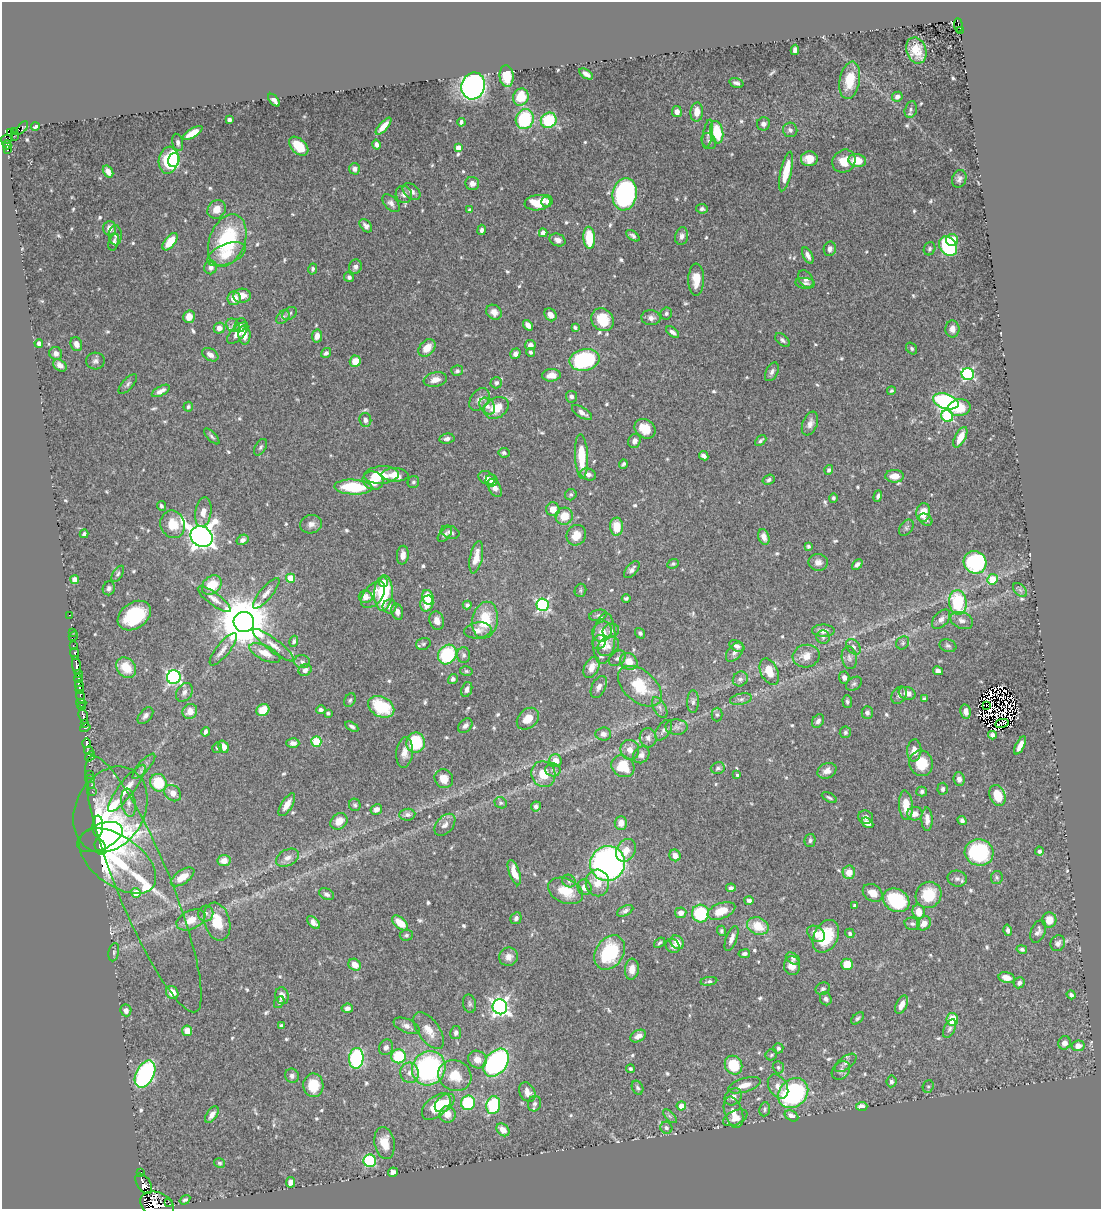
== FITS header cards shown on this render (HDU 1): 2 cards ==
NAXIS1  =                 1099
NAXIS2  =                 1207

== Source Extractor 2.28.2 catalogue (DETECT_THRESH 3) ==
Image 1099 x 1207 px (HDU 1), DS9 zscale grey, 1 PNG px = 1 image px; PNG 1103 x 1211 px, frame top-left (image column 1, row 1207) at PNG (2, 2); each listed source drawn as its Kron ellipse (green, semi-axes under 4 px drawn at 4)
Background 0.487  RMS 0.014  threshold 0.0423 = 3 sigma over >= 5 px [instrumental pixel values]
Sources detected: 681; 15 with non-positive FLUX_AUTO (blend fragments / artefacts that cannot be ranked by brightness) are neither listed nor drawn; of the other 666, the 500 brightest by FLUX_AUTO listed and drawn (166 fainter detections omitted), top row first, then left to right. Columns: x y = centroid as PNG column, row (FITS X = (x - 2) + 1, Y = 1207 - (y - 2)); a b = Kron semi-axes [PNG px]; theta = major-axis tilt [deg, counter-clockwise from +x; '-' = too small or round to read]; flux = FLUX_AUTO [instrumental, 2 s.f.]
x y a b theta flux
958 25 7 2 -87 3.5
960 30 4 2 - 16
795 50 5 4 - 4.9
916 51 13 10 -69 16
586 74 7 4 -33 5.1
507 76 11 7 -86 23
850 80 19 10 80 26
736 83 7 4 -17 3.3
473 86 13 11 70 300
521 97 9 7 71 27
897 97 5 4 - 4.3
274 100 7 4 -48 4.2
911 109 8 6 78 2.7
677 112 5 5 - 5.8
697 112 9 6 87 13
525 119 10 9 - 62
229 120 4 3 - 3.5
549 120 8 7 - 49
461 122 4 4 - 2.6
763 124 7 6 - 4
383 126 11 4 48 9.4
35 127 4 3 - 2.6
22 128 8 3 53 33
790 130 7 7 - 3.5
14 131 3 2 - 11
717 132 11 6 -81 36
11 133 3 3 - 33
193 133 11 4 30 13
708 134 15 4 80 3
14 136 3 2 - 4.8
7 139 6 3 10 7.3
709 141 8 6 -58 3
178 142 9 5 -77 3.1
7 145 4 3 - 72
377 145 5 3 - 3.2
299 146 11 7 -44 21
458 148 4 4 - 7.1
7 150 3 3 - 12
809 159 8 7 - 14
169 160 13 10 80 93
174 160 7 5 73 43
857 160 9 6 -9 18
844 161 12 11 - 18
355 169 6 5 - 4.6
108 171 6 4 -56 5.6
786 172 20 5 77 22
959 179 9 7 72 3.4
472 183 7 6 - 6.3
412 191 10 7 -40 5.2
404 194 9 8 - 5
625 194 16 12 81 200
547 201 6 5 - 2.8
391 203 10 6 -47 4.2
538 203 13 7 7 24
217 209 10 8 49 11
702 209 6 4 -8 2.5
470 210 4 3 - 1.8
366 226 8 5 -48 3.7
109 228 7 6 - 6.3
482 230 5 4 - 2.8
543 233 4 4 - 6.6
115 235 10 6 -89 2.9
633 236 8 4 -36 2.7
682 236 9 6 76 4.4
589 238 11 6 -85 35
558 240 8 6 -25 5.6
952 240 6 6 - 13
227 241 27 17 68 88
114 242 8 5 72 3.3
170 242 10 5 51 20
948 246 11 8 -57 76
830 249 7 6 - 3.8
930 249 7 5 64 2.2
226 254 20 10 22 20
808 255 9 4 -63 4.6
211 267 7 6 - 4.5
355 267 7 6 - 3.4
313 269 5 4 - 2
349 277 5 4 - 2.7
806 279 9 6 -57 5.1
696 280 16 8 89 14
805 283 10 5 -7 2.8
242 296 8 7 - 9.8
234 298 7 6 - 13
494 312 8 7 - 6.9
289 313 8 5 34 2.1
666 314 6 6 - 2.3
550 315 7 5 -55 6.6
189 317 6 5 - 12
283 317 8 5 46 2.4
651 318 9 7 -7 4.3
603 320 12 10 -46 27
233 325 7 6 - 3
240 325 7 5 69 2
528 325 6 4 -48 5.5
575 327 4 3 - 1.8
219 328 5 5 - 7.2
952 329 8 7 - 5.2
673 332 7 4 -37 3.4
238 333 13 6 45 11
244 335 9 6 -88 9
317 336 6 5 - 7.1
782 340 9 5 -42 2.7
39 343 4 4 - 3.3
76 344 7 5 -72 5.9
530 345 5 5 - 5.5
427 348 10 7 47 13
912 348 6 5 - 1.8
530 352 4 4 - 1.9
56 353 7 6 - 3.8
326 353 5 4 - 2.7
515 354 6 5 - 3.5
210 355 9 6 -31 5.7
584 360 15 10 12 110
95 361 9 8 - 3.7
355 361 6 5 - 12
60 365 7 5 -39 5.9
457 371 6 5 - 2.5
772 372 10 6 63 3.4
968 374 6 6 - 150
551 375 9 6 4 7.8
435 380 12 7 11 8.1
496 383 6 5 - 2.6
128 384 12 5 48 2.7
161 391 10 4 28 5
891 391 4 4 - 1.8
571 397 6 5 - 3.6
479 399 12 8 54 6.1
946 401 13 7 -18 140
487 406 9 7 -50 5.3
188 407 5 4 - 2.2
496 408 13 10 30 19
959 408 11 8 9 19
582 413 11 5 -32 5.1
947 416 6 5 - 100
365 420 7 6 - 4.2
810 423 12 7 68 6
645 429 11 9 -34 17
212 436 10 4 -46 2.3
960 437 11 5 63 13
447 439 7 5 9 3.7
761 440 6 4 42 2.4
634 441 7 6 - 3.6
261 447 9 5 58 2.3
504 453 5 4 - 2.2
581 456 22 6 -87 29
704 456 5 4 - 4.3
623 464 4 3 - 1.8
829 470 5 4 - 2.3
588 474 8 5 -22 4.6
381 475 17 8 4 29
395 475 13 7 -1 15
895 476 9 6 0 12
487 478 9 6 -28 6.9
769 480 6 5 - 2.4
373 481 10 9 - 16
491 481 6 6 - 3.8
413 482 6 5 - 2
353 487 19 7 -3 49
495 488 10 6 -62 7
571 495 6 5 - 2.2
878 496 6 4 71 2.7
833 498 4 4 - 2
161 506 5 4 - 2.3
553 509 7 6 - 10
203 512 15 8 81 8.6
923 513 9 7 82 18
564 516 9 8 - 18
926 520 7 5 -35 2.8
173 524 14 12 -69 19
311 524 11 9 12 5.9
617 527 9 6 -89 18
906 528 9 6 53 2.5
450 532 9 6 -18 3.3
84 534 4 4 - 3
445 534 9 5 48 2.7
576 535 10 9 - 12
201 537 11 10 - 1000
764 537 8 5 -73 6.6
242 540 6 5 - 3.7
808 546 4 4 - 2
403 555 9 6 86 7
476 557 17 6 78 11
818 562 9 8 - 5.6
975 562 12 11 - 100
673 564 6 4 26 1.8
857 564 6 4 43 3
632 570 10 5 49 3.8
118 574 9 5 58 2.2
291 578 4 4 - 28
992 579 5 5 - 30
75 580 4 4 - 16
383 582 5 4 - 9.7
212 585 11 8 42 25
109 588 7 6 - 3.1
580 590 7 6 - 1.8
1020 590 8 5 -45 2.7
266 593 19 6 50 6.2
383 593 17 9 86 73
373 595 15 9 52 7.7
366 597 7 6 - 7.7
428 597 7 5 -74 19
626 598 4 3 - 1.8
214 599 20 6 -36 6.9
958 602 12 8 -83 69
427 604 8 6 73 13
467 605 4 4 - 2.2
543 605 6 6 - 160
389 606 7 7 - 4.9
397 612 8 5 -73 6.1
69 615 3 2 - 5.1
598 615 9 5 14 2.6
134 616 18 13 34 57
941 619 11 7 48 5.1
485 620 18 12 79 33
962 620 12 8 -21 5.6
437 621 9 7 -73 7.3
244 622 10 10 - 5700
478 630 13 8 7 7.1
611 631 8 7 - 4.3
823 631 11 6 -1 7.4
72 632 2 2 - 5.6
602 632 10 9 - 10
640 633 5 4 - 2
73 636 5 3 - 7
823 637 7 6 - 2.5
604 638 25 11 86 23
294 641 5 4 - 1.9
599 642 7 6 - 3.4
903 643 7 6 - 2.1
423 644 7 5 15 2.2
273 645 25 6 -37 8.9
73 646 3 2 - 42
608 646 11 9 34 6.3
737 646 8 5 -28 3.7
948 646 8 6 -18 2.5
853 647 9 6 -47 3.2
223 649 20 6 52 6.7
735 652 11 6 51 4.8
265 653 17 7 -25 12
75 654 6 3 -80 99
447 655 10 8 52 64
464 655 8 6 -89 2.6
806 656 13 11 13 11
617 658 9 6 40 2.7
849 658 11 7 -80 4.5
629 661 9 8 - 12
302 662 8 6 -5 3.1
76 665 9 3 -80 410
592 667 11 7 63 10
126 668 11 9 -49 22
305 670 7 5 26 4
466 671 6 5 - 1.8
938 671 5 4 - 4.2
769 672 14 8 -65 16
78 673 4 3 - 200
174 677 7 7 - 230
844 677 6 5 - 4.2
78 678 4 3 - 9.4
453 679 5 4 - 2.7
740 679 8 7 - 3.8
854 684 9 6 35 2.4
80 686 6 4 -71 460
640 686 25 15 -40 39
599 687 12 6 63 4.3
467 689 8 5 70 4.7
80 690 4 4 - 290
184 692 10 7 58 4.5
907 693 9 6 -18 6.7
899 695 9 7 55 3.1
80 697 7 4 -75 36
741 699 11 5 12 3.5
924 699 4 4 - 1.8
350 700 7 5 61 2.1
693 702 11 6 89 3.3
847 702 6 5 - 2.2
81 703 5 2 - 30
987 705 2 2 - 2.3
81 706 4 3 - 130
381 707 14 10 -27 48
660 708 11 6 -59 3.9
263 710 7 6 - 16
321 710 5 4 - 3
190 711 8 7 - 10
966 712 7 5 -79 6.7
328 713 4 3 - 1.8
867 713 6 5 - 3.1
717 715 7 5 90 2
83 716 8 3 -73 250
145 716 10 6 49 3.8
528 719 12 9 43 14
818 721 7 5 55 3.4
1002 723 7 2 10 2
84 724 3 3 - 65
465 726 8 6 47 3.9
352 727 7 4 -31 2.7
676 727 11 7 -1 4
85 728 5 3 - 59
664 730 11 6 54 4.4
206 732 5 3 - 2.8
845 732 6 5 - 1.8
603 734 8 6 4 4.3
992 735 4 4 - 3.3
648 738 9 8 - 5.4
316 741 5 5 - 52
87 743 5 3 - 280
293 743 6 4 -2 4.2
416 743 10 9 - 57
1020 745 10 4 63 8
224 746 6 5 - 7.7
217 748 5 5 - 1.8
630 750 10 9 - 8.2
914 750 11 7 85 7.6
89 751 4 3 - 7.7
405 752 15 8 83 8
641 755 9 7 52 5
90 756 6 3 51 110
555 760 6 6 - 9
921 763 13 11 -69 24
144 766 16 5 49 4.8
623 766 12 10 -35 30
718 768 7 6 - 2.4
553 770 8 6 -2 2.8
827 771 10 7 23 6.9
90 774 2 2 - 5.8
543 774 13 11 -60 18
737 775 4 3 - 1.8
91 778 2 2 - 7.9
444 779 10 9 - 11
959 779 7 5 -85 4.9
158 783 9 8 - 42
91 785 3 2 - 8.4
127 788 29 8 53 17
943 789 6 5 - 2.4
92 791 2 2 - 5
922 792 5 5 - 2.6
173 793 9 7 -41 7.9
998 795 11 7 -68 19
829 798 8 3 -27 1.9
128 803 14 7 -81 5.5
501 803 6 5 - 2
287 805 13 5 59 8.6
355 805 6 6 - 2
906 805 15 7 -86 16
536 806 5 4 - 3
110 809 45 34 61 120
376 809 6 5 - 4.8
915 814 7 6 - 6.4
407 815 8 6 6 3.7
866 817 7 6 - 4
927 819 11 5 -89 6.6
339 821 9 7 42 11
962 821 5 4 - 2.6
621 823 7 6 - 7.4
867 823 6 4 -34 5.1
445 825 13 8 48 5.8
98 826 11 5 89 86
100 837 24 12 24 250
810 840 6 5 - 2.5
100 847 8 5 -69 74
626 850 12 9 61 11
1039 851 4 4 - 2.8
979 852 14 13 - 94
675 855 6 5 - 5.8
288 858 12 8 28 6.7
224 860 6 5 - 8
118 861 44 24 -36 44
608 863 17 17 - 360
849 872 6 6 - 12
514 873 13 5 -70 12
183 877 13 6 34 14
997 878 6 6 - 1.9
957 879 10 8 -12 3.9
569 881 7 6 - 2.3
597 883 13 11 -87 13
143 884 138 27 -68 160
584 887 8 7 - 6.9
731 888 5 4 - 2.8
565 891 18 12 -23 23
136 893 5 5 - 16
873 893 11 8 -35 9.2
327 894 8 5 -29 3.3
929 895 13 12 - 30
749 900 5 4 - 2.7
896 900 14 11 -30 69
855 905 4 4 - 2.6
625 911 9 5 27 3.2
721 911 14 8 21 19
918 912 7 6 - 14
206 913 8 7 - 3.3
681 913 6 5 - 6.1
700 913 9 8 - 69
516 918 6 5 - 3.3
191 920 15 9 25 14
1049 920 7 7 - 10
217 922 19 12 -74 23
314 922 8 5 -45 5.2
400 923 9 5 -41 17
924 923 8 6 49 7.3
912 924 7 6 - 2.6
758 926 11 8 -22 21
1008 930 5 4 - 3.1
721 931 5 4 - 1.8
1038 931 12 7 68 4.2
850 933 5 4 - 2
816 934 10 7 -37 8.3
406 935 6 5 - 2.1
826 936 17 12 63 38
731 938 13 5 69 5.2
677 942 7 6 - 11
660 943 6 3 39 1.8
1058 943 8 7 - 4.4
673 946 7 6 - 3.8
1022 949 5 4 - 2.3
114 952 9 5 78 1.9
610 953 18 14 57 68
744 954 6 4 8 2.4
509 957 9 9 - 6.7
793 959 8 5 -34 2.2
847 964 6 5 - 21
355 965 6 5 - 9
792 966 9 8 - 9.7
632 969 10 7 84 8.3
1007 978 8 5 -13 8.7
709 981 8 4 7 2
1019 983 6 5 - 3.5
823 989 7 6 - 2.5
172 992 7 6 - 10
1071 995 5 4 - 2.5
282 996 8 6 -77 6.4
826 999 7 5 -64 3.4
279 1002 6 4 59 2
469 1004 9 6 -78 2.4
902 1005 10 5 65 8
500 1007 7 7 - 370
347 1008 6 4 6 4.1
126 1010 6 5 - 4.3
858 1018 7 4 44 2.1
952 1019 6 5 - 24
281 1026 4 3 - 2.8
407 1026 14 7 -23 5.2
950 1029 10 5 63 2.6
187 1031 5 5 - 11
429 1031 21 10 -54 12
456 1033 6 5 - 3.6
638 1036 8 5 28 6.4
1064 1043 7 6 - 5.7
1078 1046 6 5 - 8.8
386 1047 8 6 64 3.7
778 1048 5 5 - 2.7
771 1055 6 5 - 1.9
398 1056 7 7 - 42
356 1058 10 7 86 120
477 1060 10 8 -27 10
496 1063 15 11 51 180
846 1063 13 6 37 4.9
734 1065 10 8 -58 41
778 1067 6 5 - 2
429 1068 17 16 - 160
630 1069 4 4 - 1.8
841 1070 10 8 48 3.8
409 1073 10 9 - 6.1
145 1074 14 9 63 170
292 1076 7 6 - 3.2
455 1076 17 15 -28 22
891 1081 6 5 - 2.5
313 1085 12 10 -89 23
744 1085 17 7 18 10
928 1086 6 5 - 1.9
778 1087 13 9 -59 8.2
637 1088 7 5 -64 2.6
527 1092 10 7 -62 7.7
793 1093 16 13 44 160
733 1097 9 7 43 4.5
445 1103 11 7 40 11
468 1103 7 7 - 48
534 1104 8 6 75 3
493 1105 9 7 78 65
681 1106 4 4 - 12
862 1106 6 4 4 7.2
436 1107 16 10 41 28
765 1109 7 5 81 2.1
733 1112 16 9 -72 13
448 1114 8 8 - 8.8
212 1115 9 5 56 5.2
670 1116 9 3 -45 2
791 1116 7 5 -27 5.7
735 1118 13 7 25 7.4
666 1128 6 5 - 2.3
503 1130 7 5 -44 9.2
385 1143 16 10 -81 15
370 1161 6 6 - 78
220 1163 5 4 - 1.8
140 1172 3 2 - 3.8
393 1172 5 4 - 5.2
290 1182 5 4 - 6.5
144 1184 11 6 -58 510
185 1200 6 4 35 2.3
168 1202 3 2 - 5100
157 1205 17 12 -22 1000
At the frame edge (FLAGS 8, measured only in part): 1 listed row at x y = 157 1205
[166 fainter detections neither listed nor drawn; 15 non-positive-flux detections neither listed nor drawn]